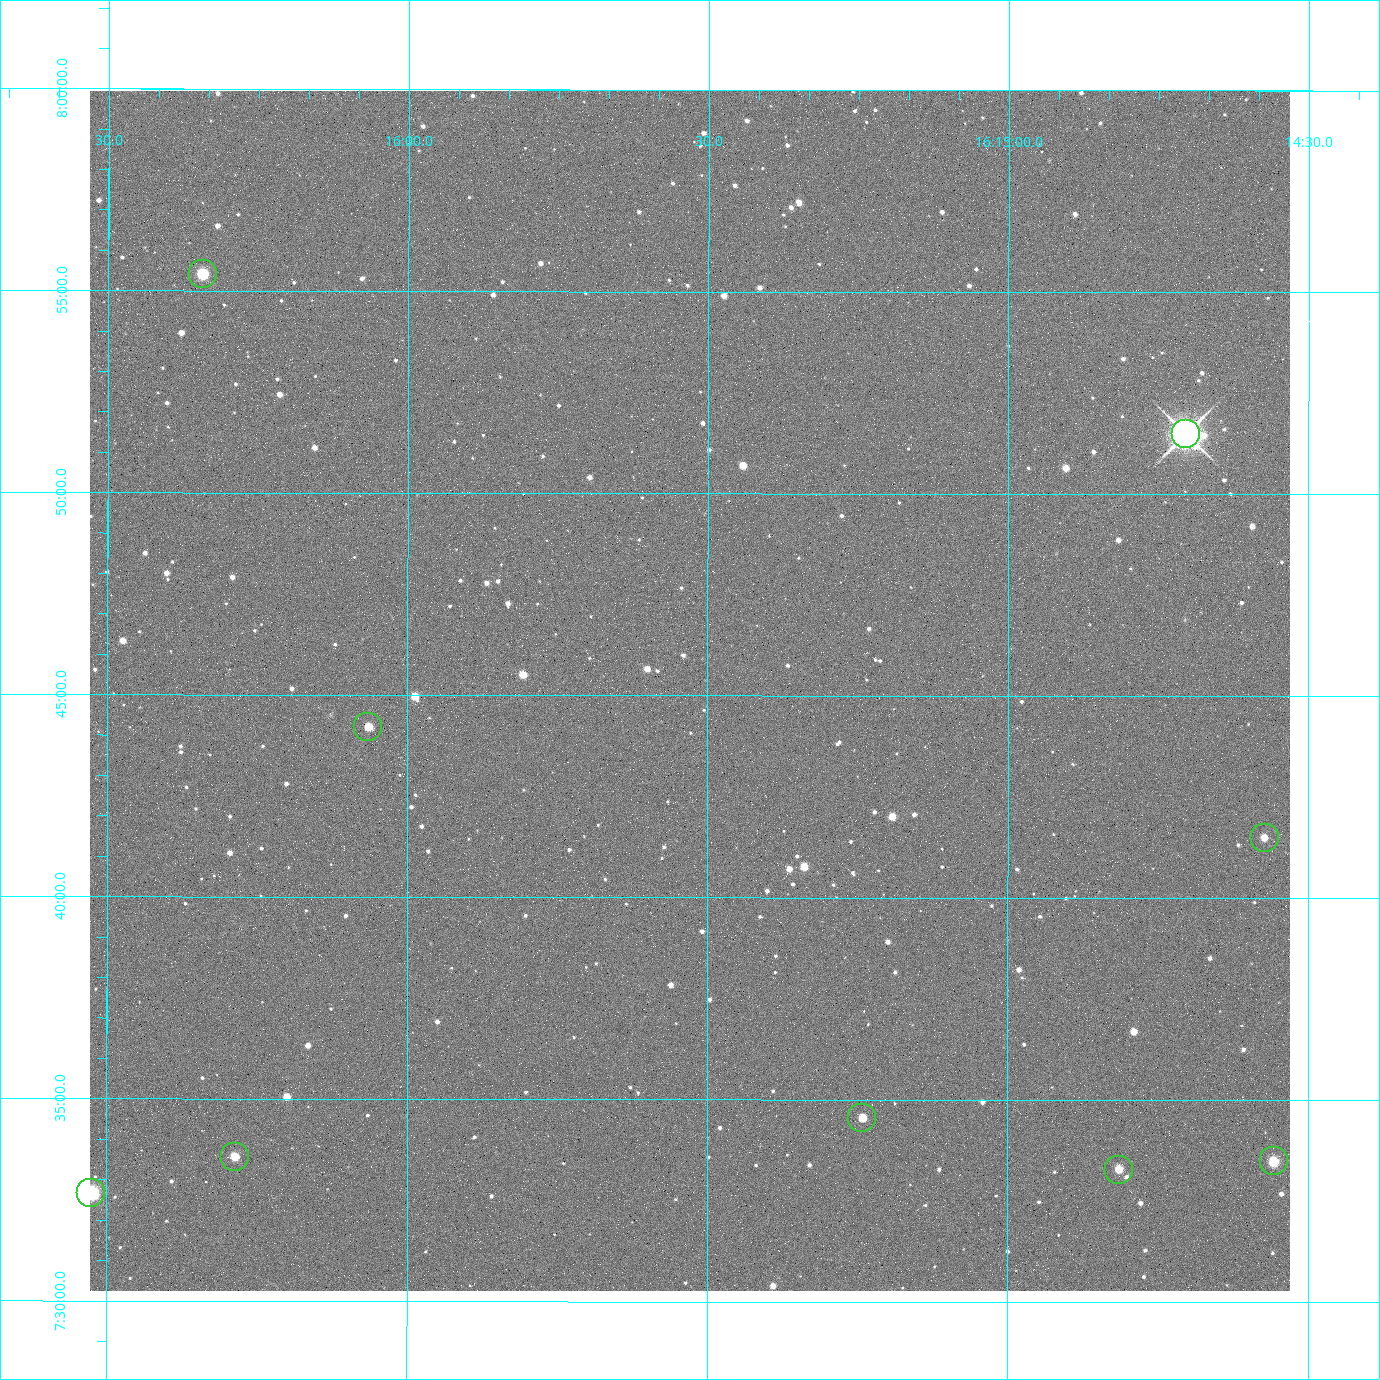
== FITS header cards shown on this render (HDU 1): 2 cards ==
NAXIS1  =                 2400 / Width of image data
NAXIS2  =                 2400 / Height of image data

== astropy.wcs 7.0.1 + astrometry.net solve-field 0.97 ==
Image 2400 x 2400 px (HDU 1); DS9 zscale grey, zoomed out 1/2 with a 90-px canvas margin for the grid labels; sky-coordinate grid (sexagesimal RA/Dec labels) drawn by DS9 from the SOLVED WCS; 9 Tycho-2 reference stars matched to detected sources circled (green)
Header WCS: RA---TAN/DEC--TAN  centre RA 16:15:32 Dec +07:45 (243.88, +7.75 deg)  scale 0.74 arcsec/px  FOV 29.6' x 29.6'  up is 0 deg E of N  parity normal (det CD < 0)
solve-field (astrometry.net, Tycho-2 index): VERIFIED the header's WCS against the Tycho-2 star catalogue (5 matches, 0 conflicts) and refined it, rather than solving blind
Solved WCS: RA---TAN-SIP/DEC--TAN-SIP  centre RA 16:15:32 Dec +07:45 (243.88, +7.75 deg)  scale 0.743 arcsec/px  FOV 29.7' x 29.7'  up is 0 deg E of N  parity normal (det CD < 0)
The solver's refit moves the header's centre by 3.1 arcsec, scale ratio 1.003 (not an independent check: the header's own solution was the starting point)
Tycho-2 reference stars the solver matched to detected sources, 9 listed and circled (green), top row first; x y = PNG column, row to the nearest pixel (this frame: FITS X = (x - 90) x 2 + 1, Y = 2400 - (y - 91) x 2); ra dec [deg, ICRS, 3 dp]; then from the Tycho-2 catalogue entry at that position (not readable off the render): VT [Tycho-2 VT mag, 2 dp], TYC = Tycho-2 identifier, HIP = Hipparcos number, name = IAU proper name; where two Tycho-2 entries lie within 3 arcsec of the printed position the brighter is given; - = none
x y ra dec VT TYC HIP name
202 274 244.086 +7.924 10.10 946-635-1 - -
1186 434 243.676 +7.858 6.72 946-1598-1 79608 -
368 727 244.016 +7.737 11.56 946-881-1 - -
1264 838 243.643 +7.692 11.91 946-916-1 - -
862 1118 243.810 +7.576 11.94 946-1047-1 - -
235 1157 244.071 +7.560 11.55 946-984-1 - -
1274 1162 243.639 +7.558 10.81 946-1083-1 - -
1119 1170 243.703 +7.555 12.21 946-959-1 - -
91 1194 244.131 +7.544 9.21 946-968-1 - -